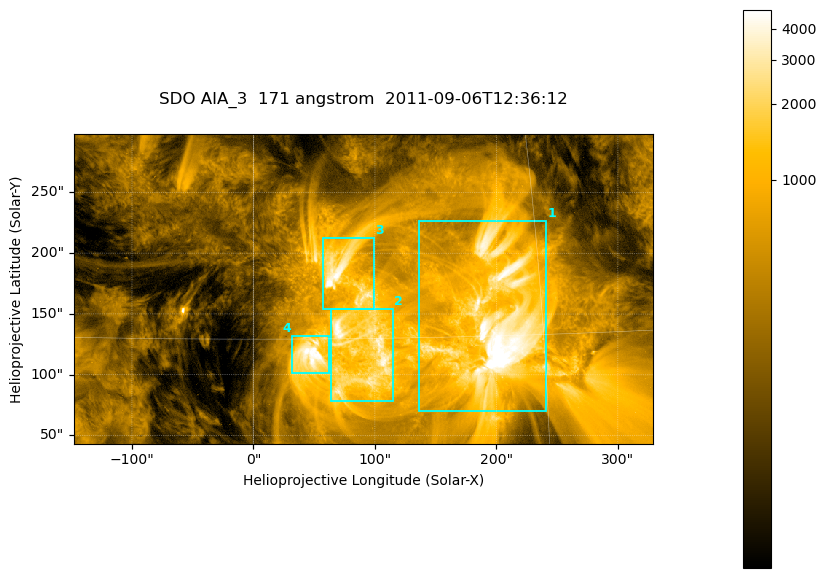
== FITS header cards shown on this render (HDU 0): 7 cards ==
TELESCOP= 'SDO     '           /
INSTRUME= 'AIA_3   '           /
WAVELNTH=                  171 /
WAVEUNIT= 'angstrom'           /
DATE-OBS= '2011-09-06T12:36:12.34' /
CTYPE1  = 'HPLN-TAN'           /
CTYPE2  = 'HPLT-TAN'           /

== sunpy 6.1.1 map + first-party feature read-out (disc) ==
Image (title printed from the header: SDO AIA_3  171 angstrom  2011-09-06T12:36:12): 795 x 425 px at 0.599 arcsec/px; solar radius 952 arcsec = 1588 px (partial field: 4.3% of the solar disc is inside the frame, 100% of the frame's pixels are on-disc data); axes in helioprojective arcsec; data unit not stated in the header (colour bar unlabelled)
Pointing: header CRPIX1/2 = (2050.96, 2049.84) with CRVAL1/2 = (0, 0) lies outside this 795 x 425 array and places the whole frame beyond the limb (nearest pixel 1.29 R_sun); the SolarSoft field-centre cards XCEN/YCEN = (90.37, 170.6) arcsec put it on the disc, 1669 arcsec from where CRPIX/CRVAL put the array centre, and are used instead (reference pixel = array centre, CRVAL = XCEN/YCEN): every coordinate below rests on XCEN/YCEN
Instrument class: DISC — disc imager (sunpy class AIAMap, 171 A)
Bright regions (active regions / flare kernels): reference = the on-disc median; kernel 7 px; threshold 5 sigma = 1501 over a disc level ~328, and >= 1.15x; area >= 337 px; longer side >= 5 px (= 3 arcsec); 4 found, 4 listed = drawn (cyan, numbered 1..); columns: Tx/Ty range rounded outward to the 2 arcsec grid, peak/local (2 s.f.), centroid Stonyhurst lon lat
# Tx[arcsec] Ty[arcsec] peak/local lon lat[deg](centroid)
1 136..242 70..228 22 +13 +16
2 62..116 78..154 12 +6 +14
3 56..100 154..214 16 +5 +18
4 32..64 100..132 15 +3 +14